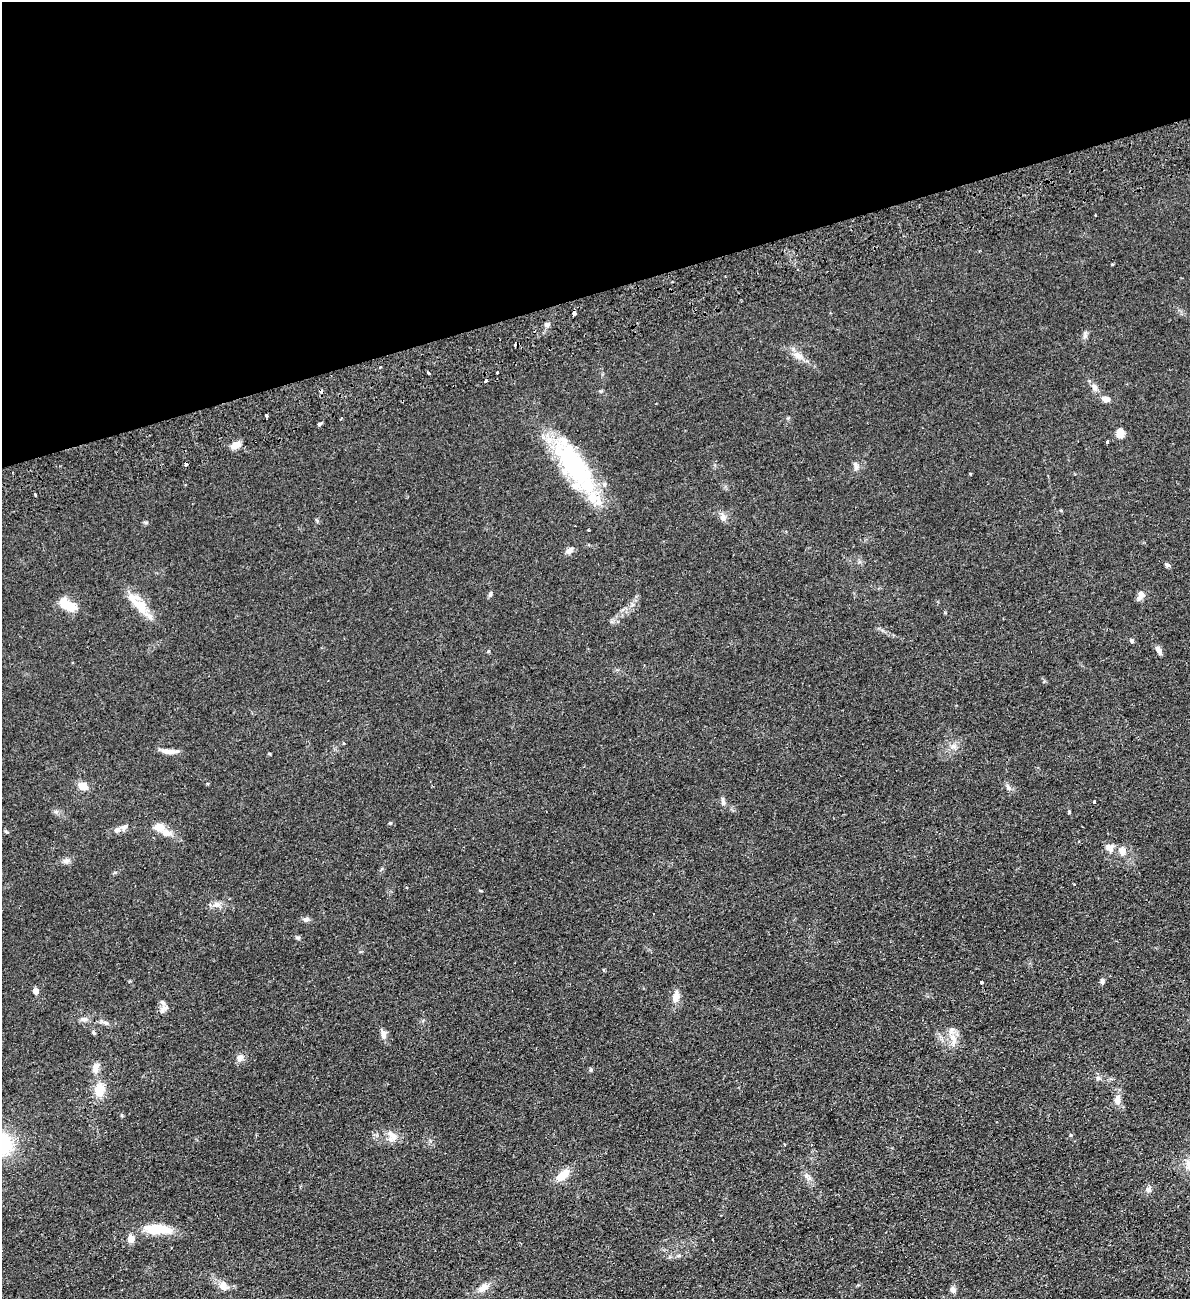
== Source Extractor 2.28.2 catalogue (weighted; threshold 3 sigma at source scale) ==
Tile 3 of 4 x 4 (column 3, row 1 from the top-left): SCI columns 2544-3731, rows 3948-5244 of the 5207 x 5300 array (HDU 1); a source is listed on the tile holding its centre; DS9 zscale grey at full resolution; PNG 1192 x 1301 px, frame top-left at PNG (2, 2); no overlay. Shown black and unused: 23% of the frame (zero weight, under 2 of 3 exposures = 3% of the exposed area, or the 3 px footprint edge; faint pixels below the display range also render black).
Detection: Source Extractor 2.28.2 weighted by HDU 2 'WHT'; one run over the whole footprint, this tile lists its part. Background 0.0587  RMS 0.009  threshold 0.0405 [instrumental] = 3 sigma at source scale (4.5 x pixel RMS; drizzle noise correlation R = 1.50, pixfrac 1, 0.05/0.05 arcsec/px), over >= 5 px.
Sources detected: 75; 3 cosmic-ray / hot-pixel residue — not listed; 2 inside a brighter listed object's ellipse — not listed separately; the other 70 listed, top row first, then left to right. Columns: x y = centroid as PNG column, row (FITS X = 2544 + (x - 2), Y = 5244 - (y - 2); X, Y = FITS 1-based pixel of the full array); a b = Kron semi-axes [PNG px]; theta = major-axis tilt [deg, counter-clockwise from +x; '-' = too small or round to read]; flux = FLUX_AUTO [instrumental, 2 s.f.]
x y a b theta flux
1095 215 3 2 - 0.9
574 313 4 3 - 11
547 325 7 6 - 2.3
1085 336 7 4 73 2
798 355 14 7 -34 5.9
429 373 3 2 - 1.6
497 373 3 3 - 2.4
485 381 3 3 - 4.8
1094 387 11 7 -59 3.8
1106 399 9 7 1 4
266 416 3 3 - 3.1
341 418 3 2 - 1.1
1120 433 10 7 85 7.8
1107 442 3 3 - 1.9
236 445 12 7 30 6.4
856 466 11 5 -72 2.6
575 467 73 26 -56 110
35 494 3 2 - 1.3
723 517 11 8 -72 4.2
569 550 9 6 44 3.8
1167 565 8 4 -20 1.8
490 595 6 5 - 1.4
1141 596 12 7 64 4.4
67 605 18 9 -28 19
140 606 33 14 -49 20
1132 640 5 5 - 1.6
1159 650 12 5 -61 3.5
168 751 19 6 -3 6.9
83 786 11 8 -34 7.8
1009 788 8 5 -60 2.4
723 801 12 5 -81 2.5
1094 802 3 3 - 4.8
390 823 4 4 - 0.97
124 827 11 6 38 3
159 827 9 7 -10 12
166 833 12 8 -17 7.2
1110 848 13 9 -59 5.1
1122 851 10 8 -75 5.7
66 861 8 7 - 2.8
216 904 9 7 19 3.9
306 919 7 6 - 3.1
298 938 6 4 -15 1.4
1102 981 7 6 - 2.2
981 982 3 3 - 2.9
36 991 4 4 - 10
676 997 13 8 83 7.2
166 1007 10 7 32 3.8
84 1019 10 6 5 3.3
106 1023 8 6 -15 2.5
94 1032 7 4 -46 1.3
383 1034 12 7 -81 4
953 1038 15 8 -73 7.6
239 1058 9 7 64 3.6
96 1068 12 8 81 5.8
591 1070 6 4 89 1.2
1098 1078 6 5 - 1.9
99 1089 16 11 -86 14
1117 1100 13 8 86 6.2
392 1135 18 8 -50 6.5
2 1144 21 21 - 56
785 1145 4 2 - 0.6
563 1175 15 8 40 14
808 1177 13 5 -48 3.7
1149 1189 7 7 - 2.9
157 1229 30 10 -3 26
131 1239 9 7 72 5.8
679 1255 7 4 8 1.6
223 1285 11 9 -62 7.3
483 1288 16 8 34 6.8
953 1290 8 7 - 3.1
Overlapping masked pixels (flux is a lower limit): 1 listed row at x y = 574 313
Isophote crosses this tile's border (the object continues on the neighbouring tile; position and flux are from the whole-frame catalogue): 1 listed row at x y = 2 1144
Unlisted compact peaks at least as high as the median listed source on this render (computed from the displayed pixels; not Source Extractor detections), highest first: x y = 488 651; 1069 811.